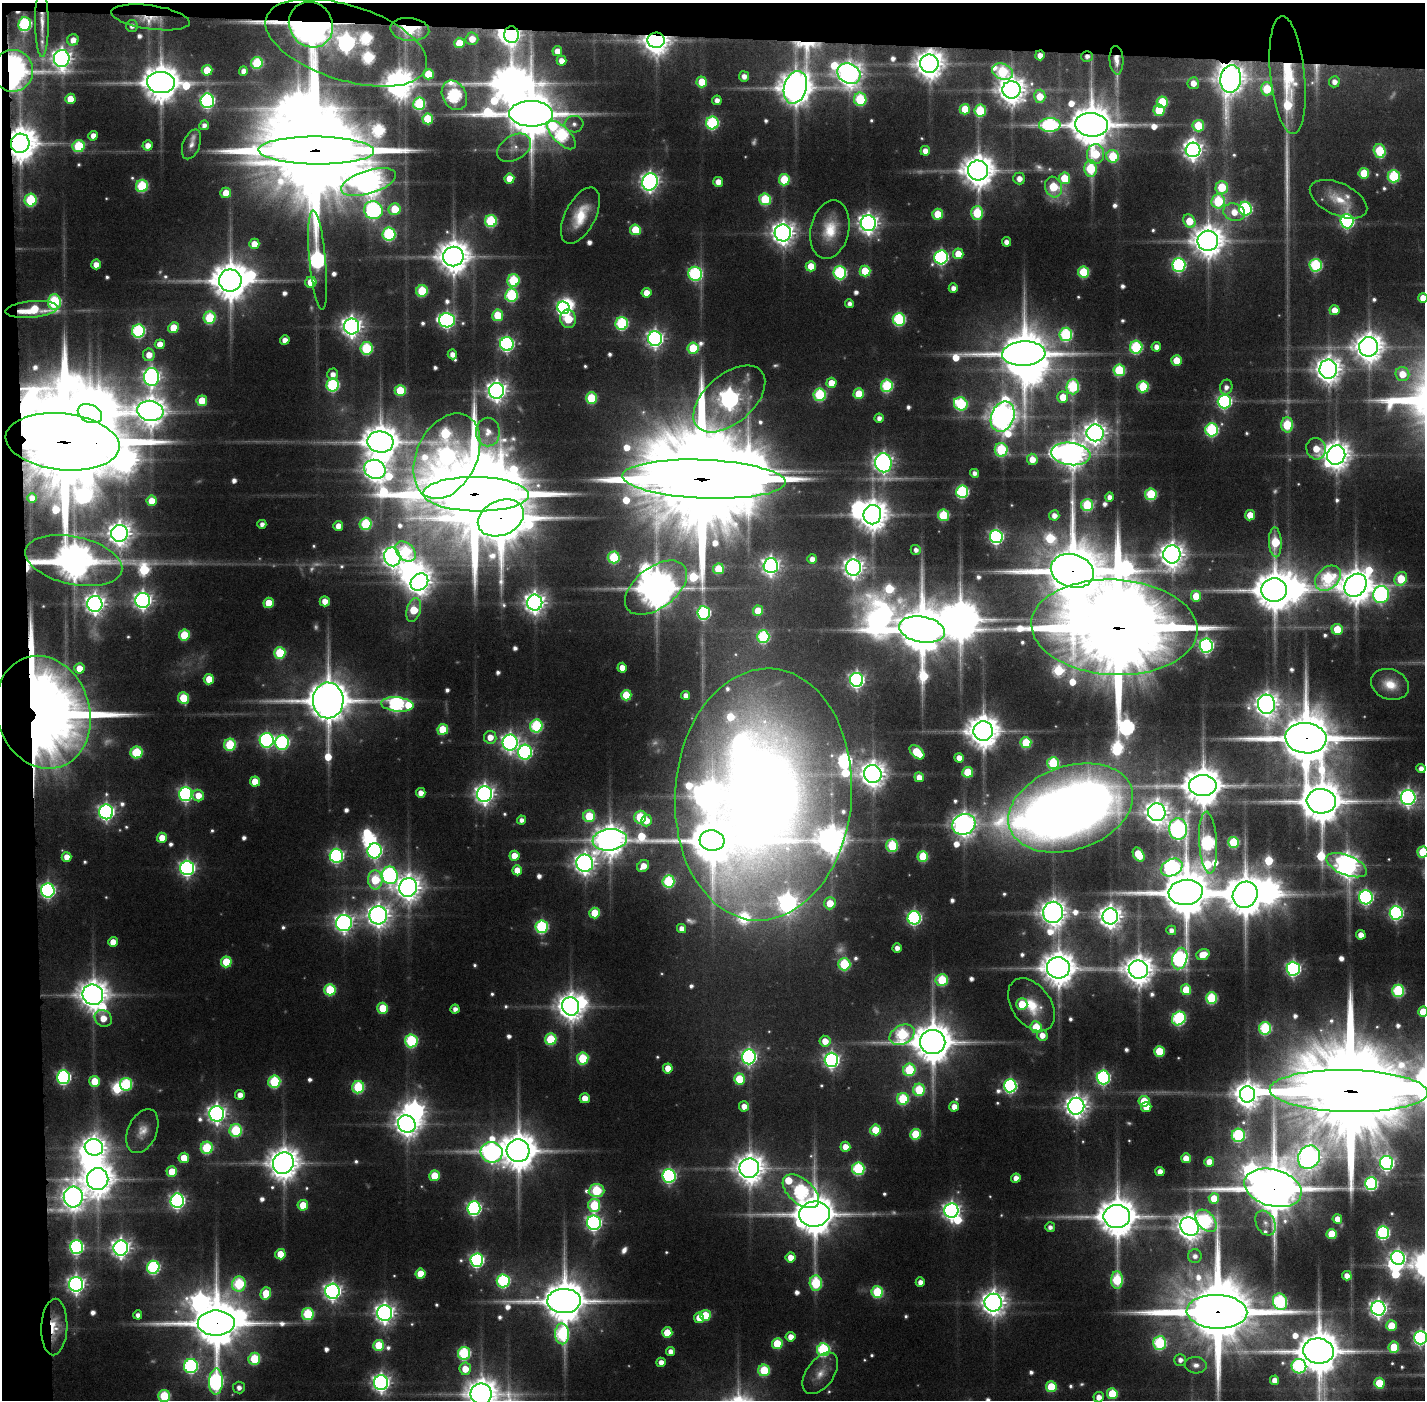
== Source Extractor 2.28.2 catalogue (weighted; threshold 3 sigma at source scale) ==
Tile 1 of 3 x 3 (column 1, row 1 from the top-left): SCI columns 1-1423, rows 2824-4221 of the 4270 x 4257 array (HDU 1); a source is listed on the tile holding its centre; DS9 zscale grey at full resolution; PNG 1427 x 1402 px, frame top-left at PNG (2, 3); each listed source drawn as its Kron ellipse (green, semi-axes under 4 px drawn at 4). Shown black and unused: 5% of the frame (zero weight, under 3 of 6 exposures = <1% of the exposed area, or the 3 px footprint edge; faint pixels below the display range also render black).
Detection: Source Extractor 2.28.2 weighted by HDU 2 'WHT'; one run over the whole footprint, this tile lists its part. Background 0.0885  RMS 0.0073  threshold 0.03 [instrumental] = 3 sigma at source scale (4.09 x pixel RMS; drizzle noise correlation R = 1.36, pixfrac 0.8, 0.05/0.05 arcsec/px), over >= 5 px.
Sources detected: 709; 31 too faint to see at this stretch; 28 inside a brighter object's white glare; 1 cosmic-ray / hot-pixel residue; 1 long thin detection or spike segment (spike, bleed or trail) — neither listed nor drawn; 16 inside a brighter listed object's ellipse — not listed separately; of the other 632, all 500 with FLUX_AUTO >= 4.42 (the completeness limit of this list) listed and drawn (132 fainter detections not listed), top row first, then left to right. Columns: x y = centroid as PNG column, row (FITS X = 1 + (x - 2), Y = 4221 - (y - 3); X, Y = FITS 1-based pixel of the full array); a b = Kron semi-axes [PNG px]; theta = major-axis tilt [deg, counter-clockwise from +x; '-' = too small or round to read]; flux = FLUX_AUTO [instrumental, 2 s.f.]
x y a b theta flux
151 17 39 12 -8 17
42 22 35 6 -90 11
25 24 7 6 - 130
311 25 23 21 -56 2300
132 26 6 5 - 4.6
410 29 19 11 -5 40
512 35 8 7 - 410
472 39 6 6 - 13
73 40 6 5 - 8.4
656 40 8 7 - 1300
346 43 84 37 -17 1900
459 43 5 5 - 23
557 51 5 5 - 9.5
1040 55 5 5 - 7.6
1087 56 6 5 - 4.4
62 59 8 8 - 630
1116 60 14 7 -87 8.1
561 61 5 5 - 8.2
257 63 6 5 - 67
929 64 9 9 - 1400
207 70 5 5 - 23
13 71 21 20 - 500
243 71 5 4 - 5.7
1002 72 11 7 -24 86
428 74 5 5 - 29
849 74 12 9 -29 970
1288 75 59 17 -84 62
744 76 5 5 - 6.3
1231 79 14 10 81 1300
702 82 5 5 - 25
1334 82 5 5 - 5.7
161 83 14 10 -4 2600
1193 83 6 5 - 9.2
795 87 17 11 73 2000
1267 89 7 6 - 46
1011 90 9 8 - 1300
454 95 15 12 -63 170
1040 96 6 5 - 24
70 99 5 5 - 18
860 99 7 6 - 77
717 100 4 4 - 5.7
207 101 7 6 - 200
1162 102 5 5 - 50
419 104 6 6 - 85
965 109 5 5 - 29
1159 110 5 5 - 36
980 111 6 6 - 61
531 114 22 13 -1 5200
428 119 5 5 - 40
712 123 6 6 - 120
574 124 9 8 - 4.4
204 125 5 4 - 4.5
1050 125 11 7 0 160
1092 125 16 12 -6 3900
1198 126 6 5 - 38
562 135 18 8 -45 160
93 136 5 4 - 7.4
20 143 10 9 - 2100
191 144 15 8 69 5.4
148 145 5 5 - 7.9
79 146 6 6 - 53
514 148 18 12 31 9.4
316 150 58 14 -1 31000
1193 150 7 7 - 540
925 151 5 5 - 7.7
1380 151 7 6 - 64
1095 154 10 8 86 39
1113 156 6 6 - 47
1091 169 8 6 -88 62
978 170 10 10 - 1900
1364 173 5 5 - 29
1394 176 6 6 - 82
1065 178 6 5 - 35
509 179 5 5 - 15
1019 179 6 6 - 7.8
784 180 5 5 - 46
369 182 28 11 17 1200
650 182 9 7 69 470
718 182 5 5 - 9.5
142 186 6 6 - 79
1053 187 10 8 -72 43
1222 187 6 6 - 41
226 193 5 5 - 16
765 199 6 6 - 66
1339 199 31 16 -25 22
31 200 6 6 - 76
1218 201 7 6 - 78
395 209 6 6 - 31
1245 209 7 6 - 160
373 210 9 9 - 260
1234 212 11 8 -15 15
977 213 7 6 - 61
938 214 5 5 - 30
580 216 31 15 63 29
491 221 6 6 - 87
1189 221 7 5 -58 26
1347 221 7 6 - 210
868 223 8 7 - 600
635 230 5 5 - 38
830 230 29 19 78 29
783 233 8 8 - 820
389 234 6 6 - 120
1208 241 10 10 - 1800
1006 242 5 4 - 6.2
254 244 5 5 - 14
958 254 5 5 - 19
453 256 10 10 - 1900
941 257 7 6 - 200
318 260 50 8 -85 300
96 264 5 5 - 8.3
1179 265 7 6 - 180
1316 265 6 6 - 120
811 266 5 5 - 19
865 271 5 5 - 34
1084 272 5 5 - 55
840 273 6 6 - 130
695 274 7 7 - 150
230 280 11 11 - 2800
513 280 6 6 - 72
311 282 5 5 - 19
953 288 4 4 - 5.9
422 291 6 5 - 56
646 293 5 5 - 12
511 295 6 6 - 97
1423 298 5 5 - 12
54 302 8 6 88 120
850 304 4 4 - 4.7
563 308 6 6 - 190
31 309 26 8 5 38
1334 310 5 5 - 12
498 315 5 5 - 38
210 318 6 6 - 68
568 319 9 7 -73 43
899 319 6 6 - 120
447 320 8 7 - 270
622 323 6 6 - 110
352 326 8 7 - 640
174 328 5 5 - 25
138 331 6 6 - 150
1066 334 7 6 - 120
655 339 7 7 - 380
285 340 5 4 - 7.6
160 344 5 5 - 12
507 344 7 6 - 220
1136 347 6 6 - 110
1156 347 5 5 - 6.6
1369 347 9 9 - 1500
366 348 6 6 - 83
693 348 5 5 - 47
452 354 5 4 - 7.1
1024 354 21 12 3 5000
149 355 6 6 - 11
1176 360 5 5 - 23
1328 369 9 9 - 1100
1119 370 6 6 - 71
333 374 6 5 - 6.3
1402 374 7 7 - 17
152 377 9 7 -87 380
831 383 5 5 - 16
333 385 6 6 - 120
887 386 6 6 - 92
1073 387 7 6 - 96
1143 387 5 5 - 61
1226 387 7 6 - 5.3
400 390 5 5 - 39
497 391 8 7 - 610
859 394 5 5 - 33
820 395 6 6 - 81
1063 397 5 5 - 21
591 398 5 5 - 52
729 399 42 24 41 660
202 401 5 5 - 24
1224 401 7 6 - 200
961 404 7 6 - 90
150 411 13 10 -7 1500
90 414 13 9 -25 2800
1003 416 16 11 68 1300
879 418 4 4 - 5.1
1287 425 7 5 -88 59
1212 430 6 6 - 130
488 432 14 12 89 9.2
1095 433 9 8 - 770
62 442 57 28 -6 36000
380 442 13 10 -6 2500
1316 449 11 9 -72 19
1001 450 7 6 - 81
1071 454 20 11 -7 1400
1336 455 10 9 - 1300
447 456 45 30 64 550
1032 459 5 5 - 15
883 463 9 8 - 530
375 469 11 9 -23 830
974 473 4 4 - 4.6
704 479 81 19 -2 47000
962 492 6 6 - 130
476 494 52 17 -1 26000
1151 494 6 5 - 73
1110 497 4 4 - 5.8
32 498 5 5 - 7.1
152 501 5 5 - 17
1087 505 6 6 - 74
872 515 9 8 - 1500
943 515 5 5 - 57
1054 515 5 5 - 6.6
1250 515 5 5 - 18
501 518 24 17 24 6800
262 524 4 4 - 4.7
366 524 6 6 - 74
338 526 5 5 - 9.2
119 533 8 8 - 870
996 537 6 6 - 220
1275 542 15 6 -87 52
916 550 5 5 - 4.5
406 551 12 8 -45 64
1172 554 9 8 - 1000
392 557 9 8 - 600
614 557 6 6 - 63
812 559 5 4 - 7.7
74 560 49 24 -12 2500
771 566 7 7 - 430
853 568 8 7 - 620
718 569 5 5 - 34
1072 571 22 16 -17 7700
1328 578 15 10 41 110
1401 579 7 6 - 42
419 582 9 8 - 870
1356 585 12 10 51 2200
656 588 36 20 37 2900
1274 590 13 12 - 3100
1381 595 9 8 - 250
1196 596 5 5 - 21
143 600 7 7 - 430
325 601 5 5 - 10
269 603 5 5 - 24
535 603 8 7 - 670
95 604 8 7 - 590
414 610 12 7 74 38
758 611 5 5 - 25
704 613 6 6 - 140
1114 627 83 47 -3 35000
1337 629 5 5 - 29
922 630 23 13 -10 5600
184 635 5 5 - 41
763 637 6 6 - 99
1206 646 7 6 - 260
280 653 6 5 - 53
79 668 5 5 - 13
622 668 5 4 - 11
209 679 5 5 - 18
857 680 7 6 - 290
1390 684 19 15 -20 18
626 695 5 5 - 35
686 695 4 4 - 6.1
183 698 6 5 - 37
328 700 18 15 89 4100
397 704 16 7 -6 220
1266 704 9 8 - 820
43 712 57 46 -73 2500
536 726 6 6 - 110
443 729 5 5 - 36
983 731 10 9 - 2000
490 737 6 6 - 11
1306 738 20 15 -5 7400
267 740 7 7 - 220
282 742 7 7 - 170
510 743 8 7 - 410
1026 743 5 5 - 55
230 745 6 6 - 65
137 752 6 6 - 57
525 752 7 7 - 210
917 752 9 5 -43 41
959 758 5 4 - 8.5
1053 763 6 6 - 72
1421 768 4 4 - 6
968 772 5 5 - 34
873 774 9 8 - 1100
919 777 5 4 - 8.6
255 781 5 5 - 19
1203 785 14 10 0 3000
421 793 5 4 - 7.6
186 794 7 6 - 230
485 794 8 7 - 540
763 794 126 88 86 1900
198 796 6 5 - 13
1408 797 7 7 - 360
1321 801 14 12 -6 3800
1071 808 64 42 18 1200
106 812 7 7 - 320
1157 812 9 8 - 940
589 816 6 6 - 46
640 817 6 6 - 59
521 820 4 4 - 4.6
646 821 6 5 - 16
964 824 12 10 28 970
1178 829 11 9 -83 390
162 838 5 5 - 16
610 840 17 10 7 1800
712 840 12 10 -5 3800
1234 842 5 5 - 61
1208 843 31 9 -86 210
892 846 6 6 - 69
375 851 7 7 - 230
1423 852 5 5 - 53
1139 855 7 5 -59 29
336 856 7 6 - 200
514 856 5 5 - 17
923 856 5 5 - 49
67 857 5 5 - 9
585 863 9 8 - 670
1347 865 21 9 -22 960
643 866 6 5 - 11
1172 867 11 8 26 280
187 868 7 7 - 300
517 870 5 5 - 14
390 875 9 8 - 250
375 880 9 7 -84 49
668 881 6 6 - 89
408 887 9 9 - 1100
48 890 7 6 - 250
1186 892 17 12 6 5200
1245 895 13 12 - 3500
1366 897 7 7 - 210
830 903 6 6 - 20
1053 912 10 10 - 1200
595 913 5 5 - 34
1396 913 7 6 - 200
378 915 9 9 - 800
1110 916 8 8 - 810
914 918 6 6 - 200
344 923 8 8 - 460
542 927 6 6 - 120
682 929 4 4 - 6.6
1171 930 5 5 - 5.3
1361 935 5 4 - 8.7
113 942 5 5 - 11
897 948 4 4 - 6.1
1203 955 7 5 20 16
1180 959 11 7 74 220
226 962 5 5 - 34
844 964 6 6 - 77
1058 968 11 10 - 2200
1293 969 7 6 - 230
1138 970 9 9 - 1500
942 980 6 6 - 63
330 990 6 5 - 55
1186 990 5 5 - 28
1398 991 6 6 - 94
93 995 10 10 - 1600
1211 998 6 5 - 68
1022 1004 6 5 - 30
1031 1005 29 19 -54 30
571 1006 9 8 - 1200
383 1008 5 5 - 33
455 1009 4 4 - 5.2
1423 1012 5 5 - 25
103 1018 9 8 - 15
1179 1018 7 6 - 140
1036 1027 6 5 - 34
1265 1028 6 6 - 99
902 1035 13 9 27 100
1042 1035 5 5 - 9.2
551 1039 6 6 - 53
411 1041 6 6 - 110
825 1041 5 5 - 13
933 1042 13 12 - 3200
1159 1051 5 5 - 37
749 1057 7 7 - 280
583 1058 6 5 - 58
831 1060 7 7 - 300
668 1068 5 5 - 15
909 1070 6 6 - 63
63 1077 7 6 - 190
1103 1077 7 6 - 190
739 1079 5 5 - 38
95 1081 5 5 - 22
274 1082 6 6 - 84
126 1084 6 6 - 94
1010 1086 6 6 - 170
358 1087 6 6 - 82
919 1090 6 6 - 51
1349 1091 79 21 -1 40000
1247 1094 8 7 - 1000
240 1095 5 5 - 7.9
585 1098 5 5 - 13
903 1099 6 6 - 63
1144 1101 5 5 - 32
744 1106 5 5 - 9.1
1076 1106 8 8 - 780
954 1107 5 4 - 8.8
1146 1107 5 5 - 13
217 1114 8 7 - 490
407 1124 9 8 - 940
875 1130 5 5 - 29
142 1131 23 14 66 12
236 1131 6 6 - 79
916 1134 5 5 - 46
1238 1135 6 6 - 120
94 1147 9 8 - 810
845 1147 5 5 - 12
207 1148 6 6 - 74
518 1151 11 11 - 2700
492 1152 11 10 - 520
1309 1157 12 10 56 850
184 1158 5 5 - 20
1186 1158 5 5 - 12
1209 1162 5 5 - 13
283 1163 11 10 - 1800
1387 1163 7 6 - 230
749 1168 10 9 - 1500
858 1169 6 6 - 110
1160 1171 4 4 - 7.3
172 1172 5 5 - 23
434 1176 5 5 - 28
669 1176 7 6 - 200
1016 1178 4 4 - 8.3
98 1179 11 10 - 1800
1371 1183 6 6 - 140
1273 1188 29 18 -16 7200
596 1191 8 6 4 77
801 1191 21 12 -41 220
73 1197 10 9 - 950
1214 1198 5 5 - 20
177 1201 7 6 - 270
303 1205 5 5 - 23
594 1205 6 6 - 60
474 1208 7 6 - 220
951 1211 7 7 - 390
814 1214 15 12 6 3500
1117 1216 13 11 -1 3000
1337 1219 5 4 - 10
1206 1221 13 8 -50 120
594 1223 7 7 - 300
1265 1223 13 9 -61 5.7
1050 1227 5 5 - 4.6
1190 1227 10 8 -45 1100
1383 1233 6 6 - 150
1332 1234 5 5 - 34
76 1247 7 6 - 180
121 1248 7 7 - 530
280 1254 5 5 - 24
1195 1256 7 6 - 5
790 1257 5 5 - 12
1398 1258 7 6 - 240
477 1260 7 6 - 200
153 1267 6 6 - 150
420 1274 5 5 - 22
1347 1276 5 4 - 7.9
1117 1280 9 6 89 76
503 1281 6 6 - 130
920 1282 4 4 - 6.7
816 1283 8 6 -86 82
76 1284 7 7 - 420
239 1284 7 6 - 82
332 1291 7 7 - 420
877 1292 6 6 - 66
266 1293 6 5 - 26
564 1301 17 12 2 3800
1280 1302 8 7 - 150
993 1303 9 8 - 970
1378 1308 7 7 - 420
1217 1312 30 17 -2 13000
385 1313 8 7 - 560
308 1314 6 6 - 72
138 1315 4 4 - 4.9
705 1315 5 5 - 36
699 1318 5 5 - 13
216 1323 18 12 1 5400
1391 1326 5 5 - 26
54 1327 28 13 88 23
667 1333 5 5 - 26
562 1334 10 7 -88 120
791 1337 5 5 - 9
1420 1338 7 6 - 230
1160 1343 7 6 - 100
777 1344 5 5 - 36
379 1345 5 5 - 39
1394 1347 5 5 - 28
823 1350 6 6 - 130
1318 1351 15 12 -8 4200
670 1352 4 4 - 6.7
464 1353 6 6 - 100
254 1359 6 6 - 52
1180 1360 6 6 - 5.2
661 1362 5 4 - 7.6
1196 1365 11 8 -6 5.3
191 1366 7 7 - 180
1299 1366 7 7 - 150
465 1369 6 6 - 16
764 1370 6 6 - 56
820 1373 24 13 54 13
1275 1380 5 4 - 9.3
216 1382 13 7 88 230
381 1383 7 7 - 430
1379 1383 5 5 - 29
239 1387 6 6 - 5.4
1051 1387 5 5 - 42
481 1394 10 10 - 1800
1112 1394 5 5 - 41
164 1396 6 6 - 61
1099 1397 5 5 - 8.2
Overlapping masked pixels (flux is a lower limit): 30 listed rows (the first 20) at x y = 151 17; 311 25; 410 29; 512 35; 656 40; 1040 55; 1087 56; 1116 60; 929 64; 13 71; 1288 75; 1231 79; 795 87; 20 143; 316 150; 31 309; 62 442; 704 479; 476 494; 501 518
Isophote crosses this tile's border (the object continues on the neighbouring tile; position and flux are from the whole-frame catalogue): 7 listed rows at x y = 1423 298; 1423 852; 1423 1012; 1349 1091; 1420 1338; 481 1394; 164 1396